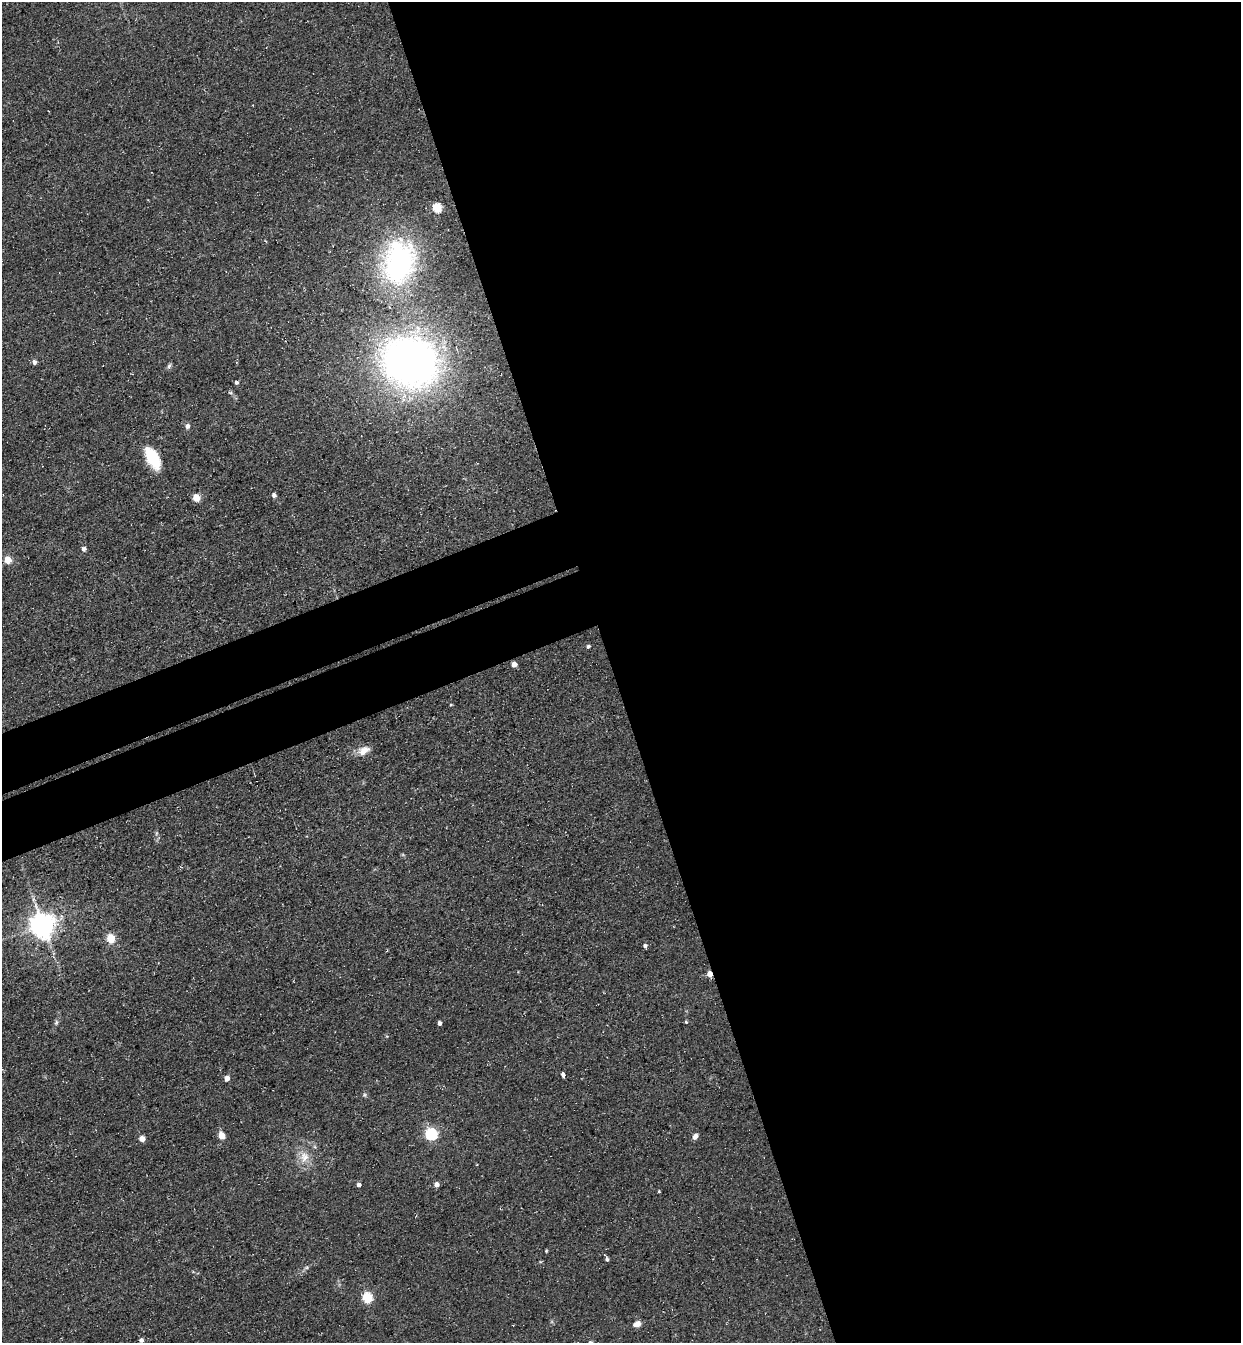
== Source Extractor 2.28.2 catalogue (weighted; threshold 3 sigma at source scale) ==
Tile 8 of 4 x 4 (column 4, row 2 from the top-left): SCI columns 4030-5268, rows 2747-4087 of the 5451 x 5491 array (HDU 1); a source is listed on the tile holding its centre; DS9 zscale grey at full resolution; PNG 1243 x 1345 px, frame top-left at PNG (2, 2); no overlay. Shown black and unused: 55% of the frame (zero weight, under 3 of 4 exposures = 7% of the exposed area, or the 3 px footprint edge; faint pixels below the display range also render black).
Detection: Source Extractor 2.28.2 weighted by HDU 2 'WHT'; one run over the whole footprint, this tile lists its part. Background 0.0858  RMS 0.014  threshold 0.0635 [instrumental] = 3 sigma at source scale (4.5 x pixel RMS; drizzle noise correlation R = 1.50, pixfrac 1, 0.05/0.05 arcsec/px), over >= 5 px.
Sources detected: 39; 1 inside a brighter object's white glare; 1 cosmic-ray / hot-pixel residue — not listed; the other 37 listed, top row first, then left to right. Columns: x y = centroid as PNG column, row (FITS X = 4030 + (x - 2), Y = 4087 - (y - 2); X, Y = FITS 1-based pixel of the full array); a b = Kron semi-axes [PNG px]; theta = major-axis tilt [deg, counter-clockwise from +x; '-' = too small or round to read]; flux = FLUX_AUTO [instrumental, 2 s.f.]
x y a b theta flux
437 208 5 5 - 69
399 263 36 25 80 340
410 361 51 42 -24 770
34 362 6 5 - 3.8
169 366 8 5 55 2.9
236 382 4 4 - 3.6
187 426 6 6 - 4.6
152 458 25 12 -61 47
274 495 4 4 - 5.4
196 498 5 4 - 34
84 549 5 5 - 4
7 559 5 5 - 31
588 646 5 4 - 2.3
514 664 4 4 - 12
364 750 16 10 27 13
43 926 8 7 - 1600
111 938 5 5 - 61
645 946 5 4 - 3.6
709 974 5 4 - 14
56 1022 8 5 71 2.8
686 1022 4 4 - 1.5
439 1023 4 3 - 4.8
563 1075 5 3 - 47
227 1078 4 4 - 11
431 1134 6 5 - 190
222 1136 5 4 - 28
695 1136 7 5 57 5.9
142 1139 4 4 - 18
304 1157 17 12 85 18
436 1184 5 5 - 6.4
359 1185 4 4 - 5.2
659 1191 3 3 - 1.4
546 1251 4 3 - 1.4
607 1258 7 3 -65 3.1
367 1298 5 5 - 110
637 1324 8 6 19 10
141 1340 4 4 - 5
Overlapping masked pixels (flux is a lower limit): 1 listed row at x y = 709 974